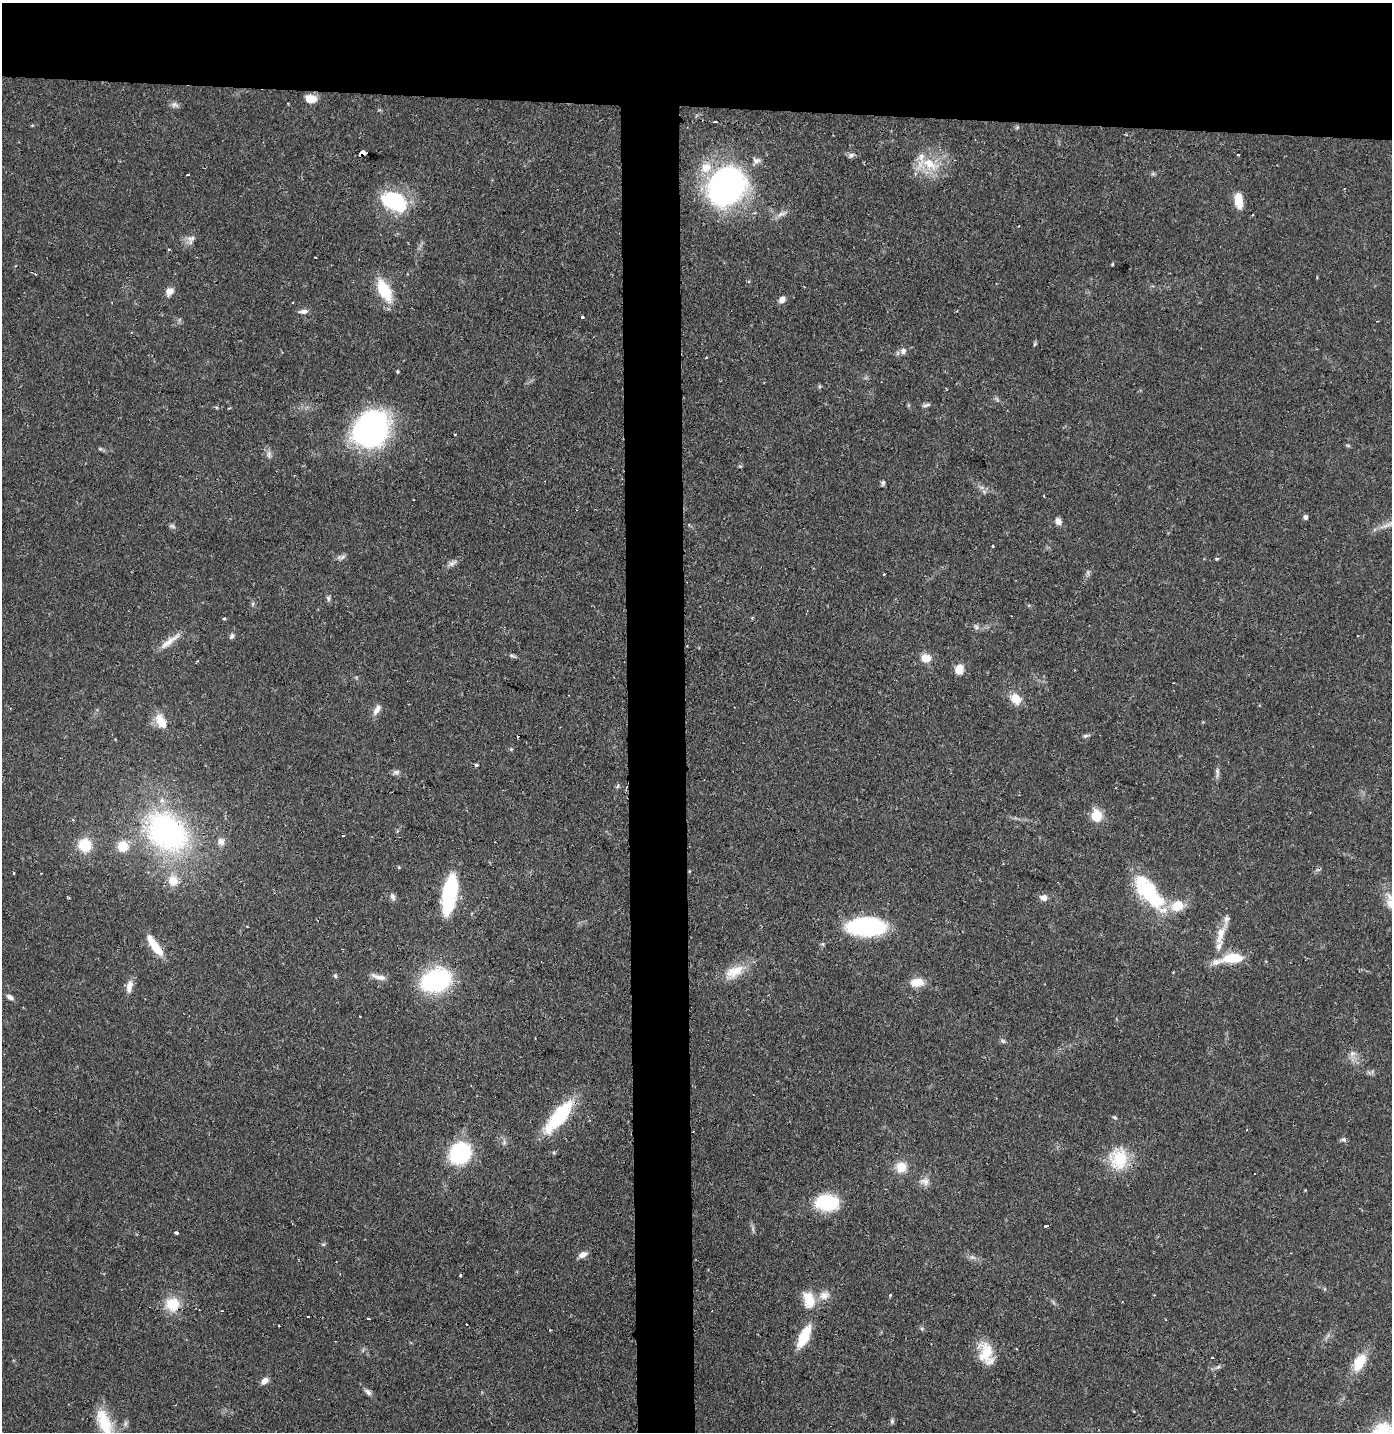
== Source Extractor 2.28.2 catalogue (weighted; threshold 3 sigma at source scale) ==
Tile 2 of 3 x 3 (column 2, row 1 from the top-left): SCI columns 1468-2857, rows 2862-4291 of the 4325 x 4291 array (HDU 1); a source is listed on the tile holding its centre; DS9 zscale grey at full resolution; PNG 1394 x 1434 px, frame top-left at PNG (2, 3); no overlay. Shown black and unused: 11% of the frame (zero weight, under 2 of 3 exposures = <1% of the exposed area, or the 3 px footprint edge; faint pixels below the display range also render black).
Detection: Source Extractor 2.28.2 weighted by HDU 2 'WHT'; one run over the whole footprint, this tile lists its part. Background 0.13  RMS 0.0054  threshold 0.0245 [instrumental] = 3 sigma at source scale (4.5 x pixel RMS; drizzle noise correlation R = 1.50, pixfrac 1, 0.05/0.05 arcsec/px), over >= 5 px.
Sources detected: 130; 1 too faint to see at this stretch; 1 inside a brighter object's white glare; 10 cosmic-ray / hot-pixel residue — not listed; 7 inside a brighter listed object's ellipse — not listed separately; the other 111 listed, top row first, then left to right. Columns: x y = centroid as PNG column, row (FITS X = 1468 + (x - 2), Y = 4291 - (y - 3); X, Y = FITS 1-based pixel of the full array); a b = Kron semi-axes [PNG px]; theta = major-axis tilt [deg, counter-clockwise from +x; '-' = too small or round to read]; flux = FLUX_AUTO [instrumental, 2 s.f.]
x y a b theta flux
310 99 12 8 -7 6.6
175 105 10 7 -14 2
715 122 3 2 - 1.1
363 153 4 4 - 41
1238 154 3 2 - 0.58
851 155 8 6 32 1.6
756 161 11 6 11 2
930 164 24 13 -34 14
188 174 3 3 - 0.92
726 186 33 28 58 180
1238 200 16 8 -81 9.4
394 201 29 17 -24 41
781 214 12 6 18 2.6
191 238 12 10 17 3.2
168 250 3 3 - 0.61
315 257 3 2 - 0.64
1112 264 5 3 - 0.47
384 290 26 12 -62 21
169 291 11 9 49 3.5
782 299 8 6 43 2.9
303 311 12 5 4 2.4
957 311 3 3 - 0.43
582 317 3 3 - 0.97
1035 344 6 4 87 0.75
903 351 9 8 - 2.2
706 357 3 2 - 0.44
398 371 4 3 - 0.64
926 405 11 4 20 1.3
371 429 35 29 48 140
100 449 5 5 - 0.79
269 454 11 4 -89 1.7
883 483 7 5 73 1.1
1044 496 3 2 - 0.54
1305 517 6 5 - 1.2
1058 521 9 7 -62 2.7
1388 525 20 5 21 4.5
993 546 3 3 - 0.66
342 557 13 5 13 1.8
1216 558 4 4 - 0.91
452 563 14 6 34 2.4
884 574 3 3 - 0.92
328 598 7 5 -75 1.3
224 619 4 3 - 0.87
976 627 9 5 -54 1.4
232 636 8 6 67 1.4
169 641 34 7 37 6.5
512 655 10 4 -11 1.1
926 658 11 9 -8 6.5
959 669 10 8 70 7.5
1015 699 14 11 -55 7.5
376 711 12 8 54 3.1
161 722 17 10 -60 9.2
1086 736 9 4 15 1.2
511 749 5 5 - 0.63
476 765 4 3 - 1.6
396 772 10 6 15 1.6
1217 772 12 5 -87 1.9
1096 816 12 10 -81 12
166 832 38 29 -41 140
221 841 10 9 - 2.9
85 845 11 10 - 18
123 846 13 13 - 9.8
14 873 3 3 - 2.2
173 881 14 12 -65 7.6
1148 891 37 22 -83 27
449 894 33 11 81 64
392 897 10 6 -71 1.9
1044 898 8 7 - 3.1
1178 905 12 10 26 12
867 927 37 17 0 64
1220 935 29 10 75 9
155 946 31 8 -56 11
1233 958 30 12 4 16
734 971 28 15 25 12
335 976 6 5 - 0.89
379 977 22 6 -15 3.9
436 980 27 20 19 69
917 982 15 9 2 8.1
129 986 16 7 78 4.2
10 997 10 6 -31 1.9
1003 1041 8 5 -27 1.1
1352 1054 9 5 26 1.8
559 1117 41 14 50 35
1115 1117 6 4 -21 0.75
1344 1140 7 6 - 1.3
460 1153 18 16 48 53
1119 1159 27 24 -70 21
901 1167 10 10 - 9
925 1182 13 9 -17 3.4
827 1202 18 12 -5 42
1045 1226 4 3 - 0.56
176 1233 4 3 - 1.9
323 1244 6 4 -18 0.68
583 1255 12 7 25 3
973 1257 9 5 -20 1.8
824 1295 15 11 21 5.2
890 1295 4 3 - 0.63
809 1300 19 12 -76 12
172 1304 13 12 - 16
308 1316 3 3 - 1
368 1319 3 3 - 3.7
279 1326 2 2 - 0.42
804 1336 20 8 65 21
986 1354 27 17 -82 14
1212 1358 3 2 - 0.58
1359 1362 20 11 63 14
1218 1367 7 4 18 1.1
265 1381 8 6 37 3.4
368 1392 10 6 -43 2
892 1421 8 4 83 0.99
105 1423 38 15 -67 21
Overlapping masked pixels (flux is a lower limit): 3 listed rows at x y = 363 153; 155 946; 172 1304
Isophote crosses this tile's border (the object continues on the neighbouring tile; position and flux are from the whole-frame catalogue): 1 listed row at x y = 105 1423